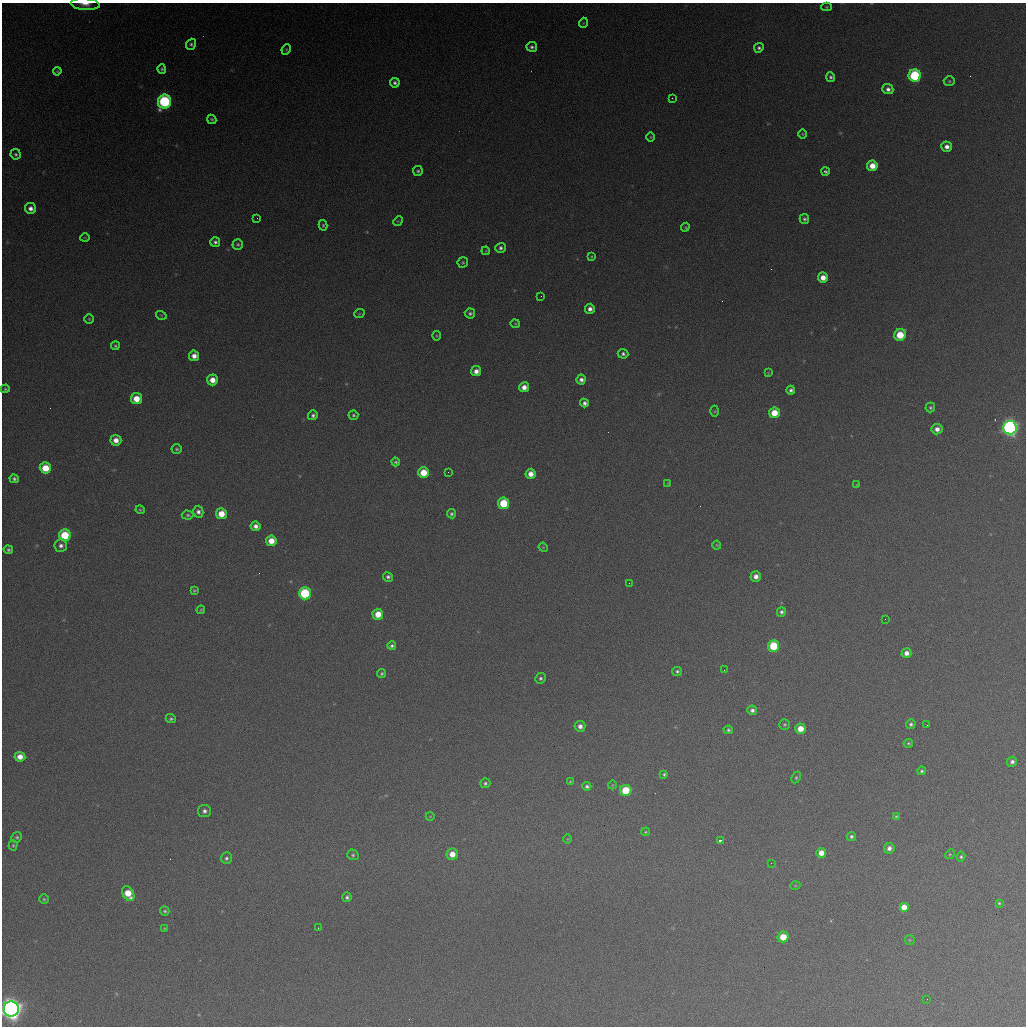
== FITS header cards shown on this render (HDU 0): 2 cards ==
NAXIS1  =                 1024 / length of data axis 1
NAXIS2  =                 1024 / length of data axis 2

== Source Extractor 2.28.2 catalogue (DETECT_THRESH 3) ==
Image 1024 x 1024 px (HDU 0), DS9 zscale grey, 1 PNG px = 1 image px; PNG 1028 x 1028 px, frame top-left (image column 1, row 1024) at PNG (2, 3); each listed source drawn as its Kron ellipse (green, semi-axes under 4 px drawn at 4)
Background 367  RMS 16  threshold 47.7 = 3 sigma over >= 5 px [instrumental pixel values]
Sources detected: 154; all 154 listed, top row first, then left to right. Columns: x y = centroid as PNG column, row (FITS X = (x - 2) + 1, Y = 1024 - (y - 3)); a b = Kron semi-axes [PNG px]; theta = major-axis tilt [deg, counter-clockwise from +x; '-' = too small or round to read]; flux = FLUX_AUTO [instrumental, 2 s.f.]
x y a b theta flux
85 4 14 6 -5 8.2e+03
827 7 5 4 - 1.3e+03
583 23 5 3 - 8.8e+02
191 44 6 5 - 2.6e+03
532 47 5 5 - 2.9e+03
759 48 5 4 - 2.8e+03
286 49 5 3 - 1.2e+03
162 69 5 4 - 1.9e+03
57 71 4 3 - 1.1e+03
915 76 6 6 - 9.8e+04
831 77 5 4 - 2.4e+03
949 81 5 4 - 1.5e+03
395 83 5 5 - 3.1e+03
888 89 5 5 - 4.6e+03
672 98 2 2 - 6.0e+02
164 102 7 6 - 1.5e+05
212 119 5 3 - 1.6e+03
802 134 4 3 - 9.4e+02
651 137 4 3 - 9.4e+02
947 147 5 5 - 6.3e+03
16 154 5 5 - 2.3e+03
872 166 5 5 - 1.6e+04
418 171 5 4 - 2.0e+03
825 171 4 3 - 2.3e+03
30 208 6 5 - 5.8e+03
257 218 2 2 - 4.8e+02
804 219 5 4 - 2.5e+03
398 221 5 4 - 1.1e+03
323 225 5 4 - 1.6e+03
685 227 4 4 - 1.2e+03
85 238 5 3 - 9.2e+02
215 242 5 5 - 3.2e+03
238 244 5 5 - 1.9e+03
500 248 5 4 - 3.1e+03
486 251 4 3 - 9.3e+02
591 257 4 4 - 1.1e+03
463 262 5 5 - 1.7e+03
823 278 5 5 - 1.1e+04
541 296 2 2 - 6.6e+02
590 309 5 5 - 5.2e+03
470 313 5 5 - 2.6e+03
359 314 5 3 - 9.1e+02
161 315 5 3 - 9.7e+02
89 319 5 4 - 1.3e+03
515 324 4 3 - 1.1e+03
900 335 6 5 - 3.3e+04
437 336 5 4 - 1.2e+03
115 346 4 4 - 1.7e+03
623 354 5 5 - 2.8e+03
194 356 5 5 - 8.4e+03
476 371 5 5 - 7.5e+03
768 373 4 4 - 8.5e+02
212 380 5 5 - 1.3e+04
581 380 5 4 - 4.5e+03
524 387 5 5 - 8.7e+03
5 389 4 4 - 1.6e+03
791 390 4 4 - 3.1e+03
136 399 5 5 - 1.9e+04
584 403 4 4 - 3.6e+03
930 407 5 5 - 1.9e+03
715 411 5 3 - 1.1e+03
774 413 5 5 - 2.3e+04
313 415 5 4 - 2.9e+03
353 415 5 4 - 2.1e+03
1010 428 7 6 - 4.2e+05
937 429 5 5 - 6.9e+03
116 440 5 5 - 9.3e+03
176 449 5 5 - 1.8e+03
396 462 4 4 - 2.1e+03
45 468 5 5 - 2.5e+04
448 472 2 2 - 6.8e+02
423 473 5 5 - 2.4e+04
531 474 5 5 - 9.9e+03
14 479 5 4 - 2.5e+03
668 483 3 3 - 8.0e+02
857 485 4 4 - 1.0e+03
503 503 6 5 - 4.4e+04
140 510 4 4 - 1.4e+03
198 512 6 5 - 3.9e+03
221 514 5 5 - 1.9e+04
451 514 5 4 - 2.2e+03
188 515 6 4 -2 1.9e+03
256 526 5 4 - 5.6e+03
65 535 6 6 - 4.9e+04
271 541 5 5 - 1.5e+04
717 545 4 4 - 1.1e+03
61 546 6 6 - 4.3e+03
543 547 5 4 - 1.0e+03
8 550 5 4 - 2.2e+03
756 576 5 5 - 6.6e+03
388 577 5 4 - 2.8e+03
629 583 2 2 - 5.0e+02
194 590 3 3 - 1.2e+03
305 593 6 6 - 8.2e+04
201 610 4 3 - 1.1e+03
781 612 5 4 - 2.8e+03
378 614 5 5 - 1.8e+04
885 619 2 2 - 2.3e+03
392 646 4 4 - 2.5e+03
774 646 6 5 - 4.8e+04
906 653 5 5 - 7.1e+03
724 670 3 2 - 9.4e+02
677 671 5 4 - 2.3e+03
382 674 5 4 - 1.8e+03
540 678 5 5 - 2.4e+03
752 710 5 4 - 3.5e+03
171 719 5 4 - 2.0e+03
911 724 5 5 - 2.4e+03
785 725 5 5 - 1.9e+03
927 725 2 2 - 5.1e+02
580 726 5 5 - 5.6e+03
800 729 5 5 - 1.6e+04
728 730 5 4 - 1.8e+03
908 743 4 3 - 1.5e+03
20 757 5 5 - 9.9e+03
1012 762 5 4 - 3.6e+03
922 771 4 4 - 1.9e+03
664 774 4 3 - 1.7e+03
796 778 6 4 64 1.6e+03
570 782 4 3 - 1.1e+03
485 783 5 5 - 2.3e+03
612 785 4 2 - 7.5e+02
587 786 4 4 - 2.7e+03
626 790 5 5 - 4.1e+04
204 811 6 6 - 3.9e+03
430 816 4 3 - 7.9e+02
896 816 4 4 - 1.4e+03
646 832 4 3 - 1.3e+03
851 836 5 4 - 2.5e+03
17 837 5 5 - 1.9e+03
567 839 5 3 - 9.2e+02
720 840 3 3 - 4.1e+03
13 845 5 4 - 1.6e+03
889 848 5 5 - 5.0e+03
821 853 5 5 - 1.1e+04
452 854 6 5 - 1.4e+04
950 854 5 4 - 1.3e+03
353 855 6 5 - 2.0e+03
961 857 5 4 - 2.0e+03
226 858 6 5 - 2.5e+03
771 863 2 2 - 5.3e+02
795 886 5 3 - 9.7e+02
128 893 8 5 -58 2.3e+04
347 897 5 4 - 2.4e+03
44 899 5 5 - 1.5e+03
999 903 4 4 - 1.4e+03
904 907 5 5 - 1.3e+04
165 911 4 4 - 1.8e+03
164 928 4 3 - 1.0e+03
318 928 3 3 - 1.0e+03
783 937 5 5 - 2.3e+04
910 940 5 5 - 1.2e+03
927 999 2 2 - 5.2e+02
11 1009 7 7 - 1.1e+06
At the frame edge (FLAGS 8, measured only in part): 2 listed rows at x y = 85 4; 11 1009